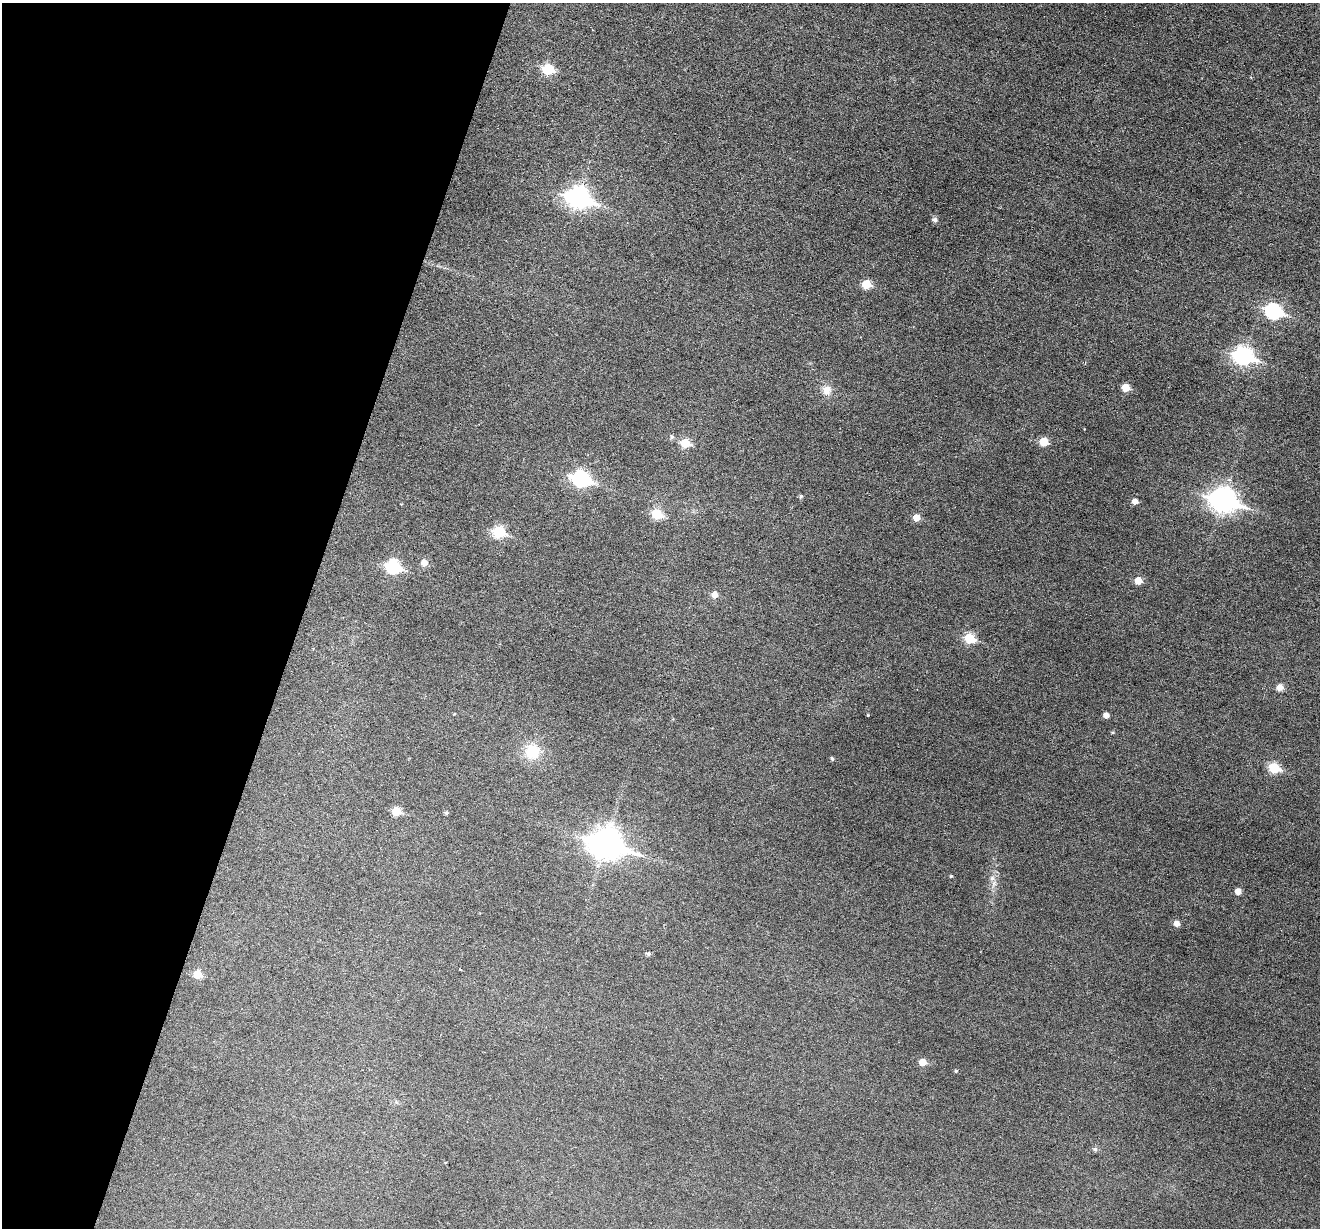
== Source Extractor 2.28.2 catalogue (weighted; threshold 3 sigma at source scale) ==
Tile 9 of 4 x 4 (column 1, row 3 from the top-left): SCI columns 4-1321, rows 1482-2707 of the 5274 x 5288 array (HDU 1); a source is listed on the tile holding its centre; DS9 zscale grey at full resolution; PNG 1322 x 1230 px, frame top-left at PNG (2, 3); no overlay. Shown black and unused: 23% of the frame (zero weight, under 3 of 6 exposures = <1% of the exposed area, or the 3 px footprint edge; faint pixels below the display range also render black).
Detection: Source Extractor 2.28.2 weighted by HDU 2 'WHT'; one run over the whole footprint, this tile lists its part. Background 0.0427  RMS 0.0053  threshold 0.0218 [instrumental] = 3 sigma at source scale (4.09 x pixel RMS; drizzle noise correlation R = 1.36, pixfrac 0.8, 0.05/0.05 arcsec/px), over >= 5 px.
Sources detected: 41; all 41 listed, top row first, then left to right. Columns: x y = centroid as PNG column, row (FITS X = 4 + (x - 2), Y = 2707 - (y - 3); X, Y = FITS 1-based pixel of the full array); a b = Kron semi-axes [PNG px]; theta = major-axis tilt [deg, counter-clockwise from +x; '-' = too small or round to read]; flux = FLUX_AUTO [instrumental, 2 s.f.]
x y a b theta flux
548 69 6 6 - 25
578 197 11 8 -18 240
935 220 6 5 - 1.4
866 284 6 5 - 14
1274 311 8 7 - 89
1243 356 9 7 -16 150
1126 388 5 5 - 8.9
827 390 12 10 73 4.3
672 437 6 5 - 1
1043 441 6 5 - 10
685 443 6 6 - 15
581 479 9 7 -18 100
801 496 5 5 - 0.79
1223 500 11 8 -17 370
1135 501 5 5 - 3.1
657 514 6 6 - 19
916 518 6 5 - 5.2
498 532 7 6 - 27
424 563 6 6 - 4.1
393 567 8 7 - 55
1138 580 6 5 - 6.3
715 594 6 6 - 3.7
970 638 6 5 - 21
1280 687 7 7 - 2.9
867 715 3 3 - 0.63
1106 715 5 4 - 2.4
532 751 19 18 - 12
832 759 4 3 - 0.75
1274 767 6 5 - 23
396 811 6 5 - 12
446 813 5 4 - 0.81
606 843 13 10 -16 660
951 876 4 4 - 0.5
992 878 7 6 - 1.5
1238 891 5 5 - 3.6
1177 923 5 5 - 3
648 953 5 4 - 0.98
197 974 6 6 - 9.4
922 1062 5 5 - 6.4
956 1071 4 3 - 0.56
1095 1149 6 5 - 1.1